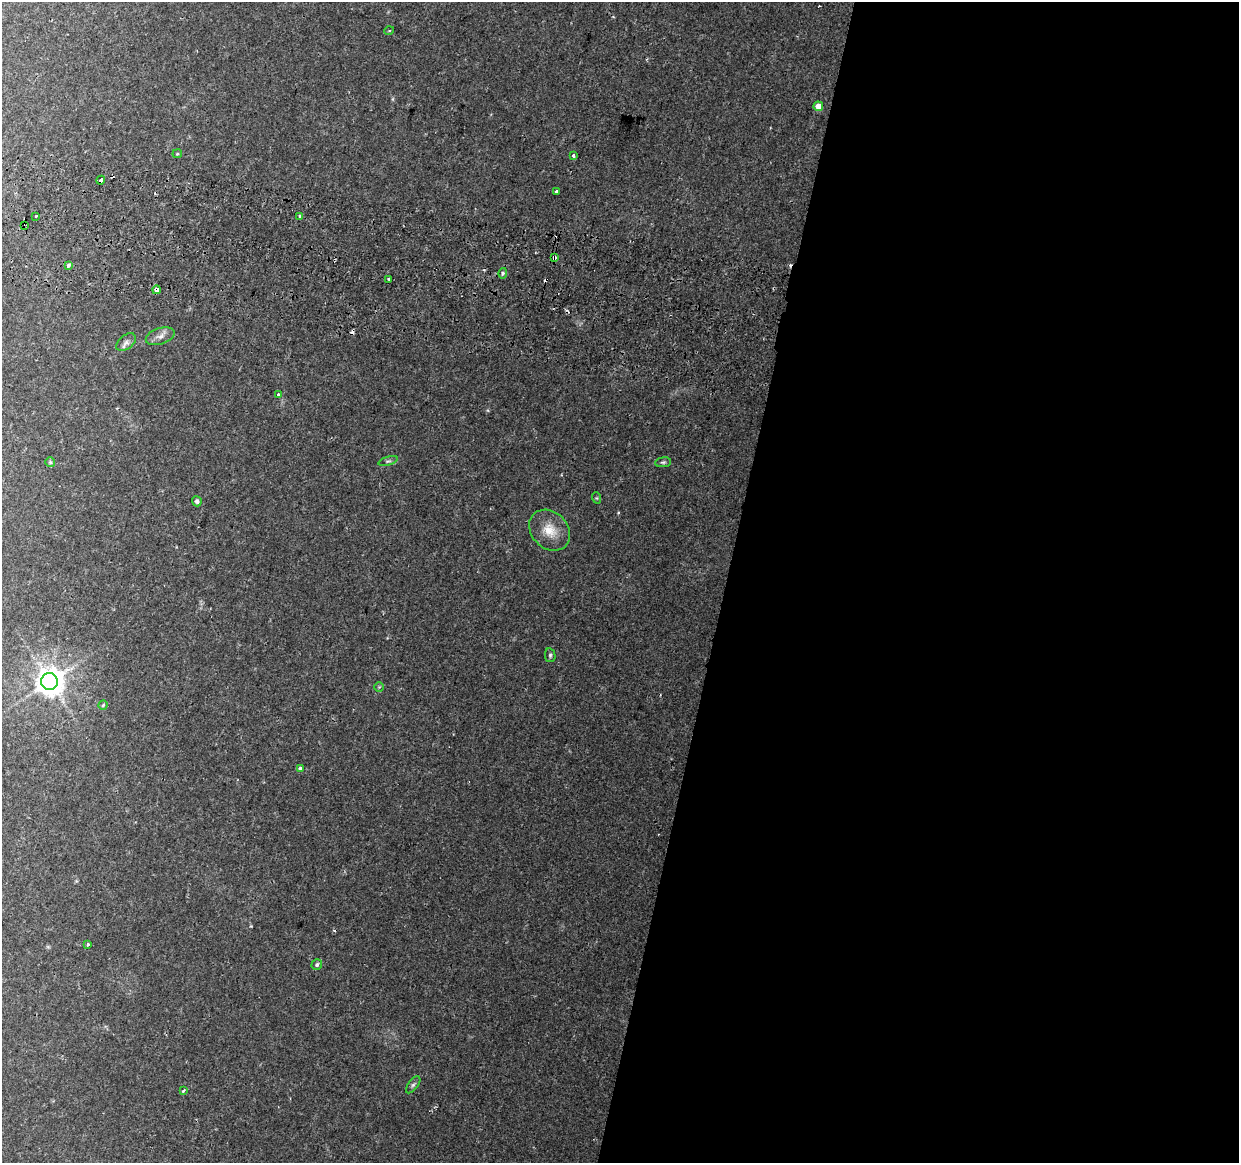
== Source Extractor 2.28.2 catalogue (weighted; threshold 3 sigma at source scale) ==
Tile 12 of 4 x 4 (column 4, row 3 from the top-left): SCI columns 3730-4966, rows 1494-2654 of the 4976 x 5248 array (HDU 1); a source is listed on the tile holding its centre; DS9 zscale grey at full resolution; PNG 1241 x 1165 px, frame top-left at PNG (2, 2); each listed source drawn as its Kron ellipse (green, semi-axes under 4 px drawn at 4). Shown black and unused: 42% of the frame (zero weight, under 2 of 3 exposures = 3% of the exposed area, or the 3 px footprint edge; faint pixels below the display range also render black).
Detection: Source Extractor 2.28.2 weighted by HDU 2 'WHT'; one run over the whole footprint, this tile lists its part. Background 0.0332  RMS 0.0032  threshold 0.0145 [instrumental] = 3 sigma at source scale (4.5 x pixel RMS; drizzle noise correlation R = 1.50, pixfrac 1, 0.0396/0.0396 arcsec/px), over >= 5 px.
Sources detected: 39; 7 cosmic-ray / hot-pixel residue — neither listed nor drawn; the other 32 listed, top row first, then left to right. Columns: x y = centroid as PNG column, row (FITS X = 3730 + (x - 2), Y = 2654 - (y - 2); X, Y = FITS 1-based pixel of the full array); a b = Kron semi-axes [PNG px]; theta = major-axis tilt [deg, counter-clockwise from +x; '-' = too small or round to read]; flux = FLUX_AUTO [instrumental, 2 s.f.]
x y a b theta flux
389 31 5 3 - 0.3
818 106 5 4 - 3.6
177 154 5 4 - 0.37
573 155 4 3 - 0.76
101 180 4 3 - 2.3
556 191 3 3 - 0.58
36 216 3 3 - 0.62
299 216 3 3 - 1.3
24 226 2 2 - 0.33
555 257 4 3 - 3.4
68 265 4 3 - 1.7
503 273 5 4 - 0.57
389 279 3 2 - 0.43
156 290 4 3 - 6.2
160 336 15 8 18 1.9
126 342 11 7 39 1.3
278 395 3 3 - 1.6
388 461 10 4 17 0.7
50 462 5 5 - 0.49
663 462 8 5 7 0.69
597 498 6 3 -71 0.34
197 501 5 5 - 0.9
550 530 23 18 -45 6.3
550 655 7 5 -78 0.62
49 682 8 8 - 470
379 687 4 4 - 0.35
103 705 5 4 - 0.47
300 769 4 3 - 1.1
88 944 3 3 - 0.67
317 965 5 5 - 0.67
413 1085 10 5 53 0.73
183 1091 4 3 - 0.81
Overlapping masked pixels (flux is a lower limit): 4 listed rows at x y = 101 180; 24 226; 555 257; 156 290